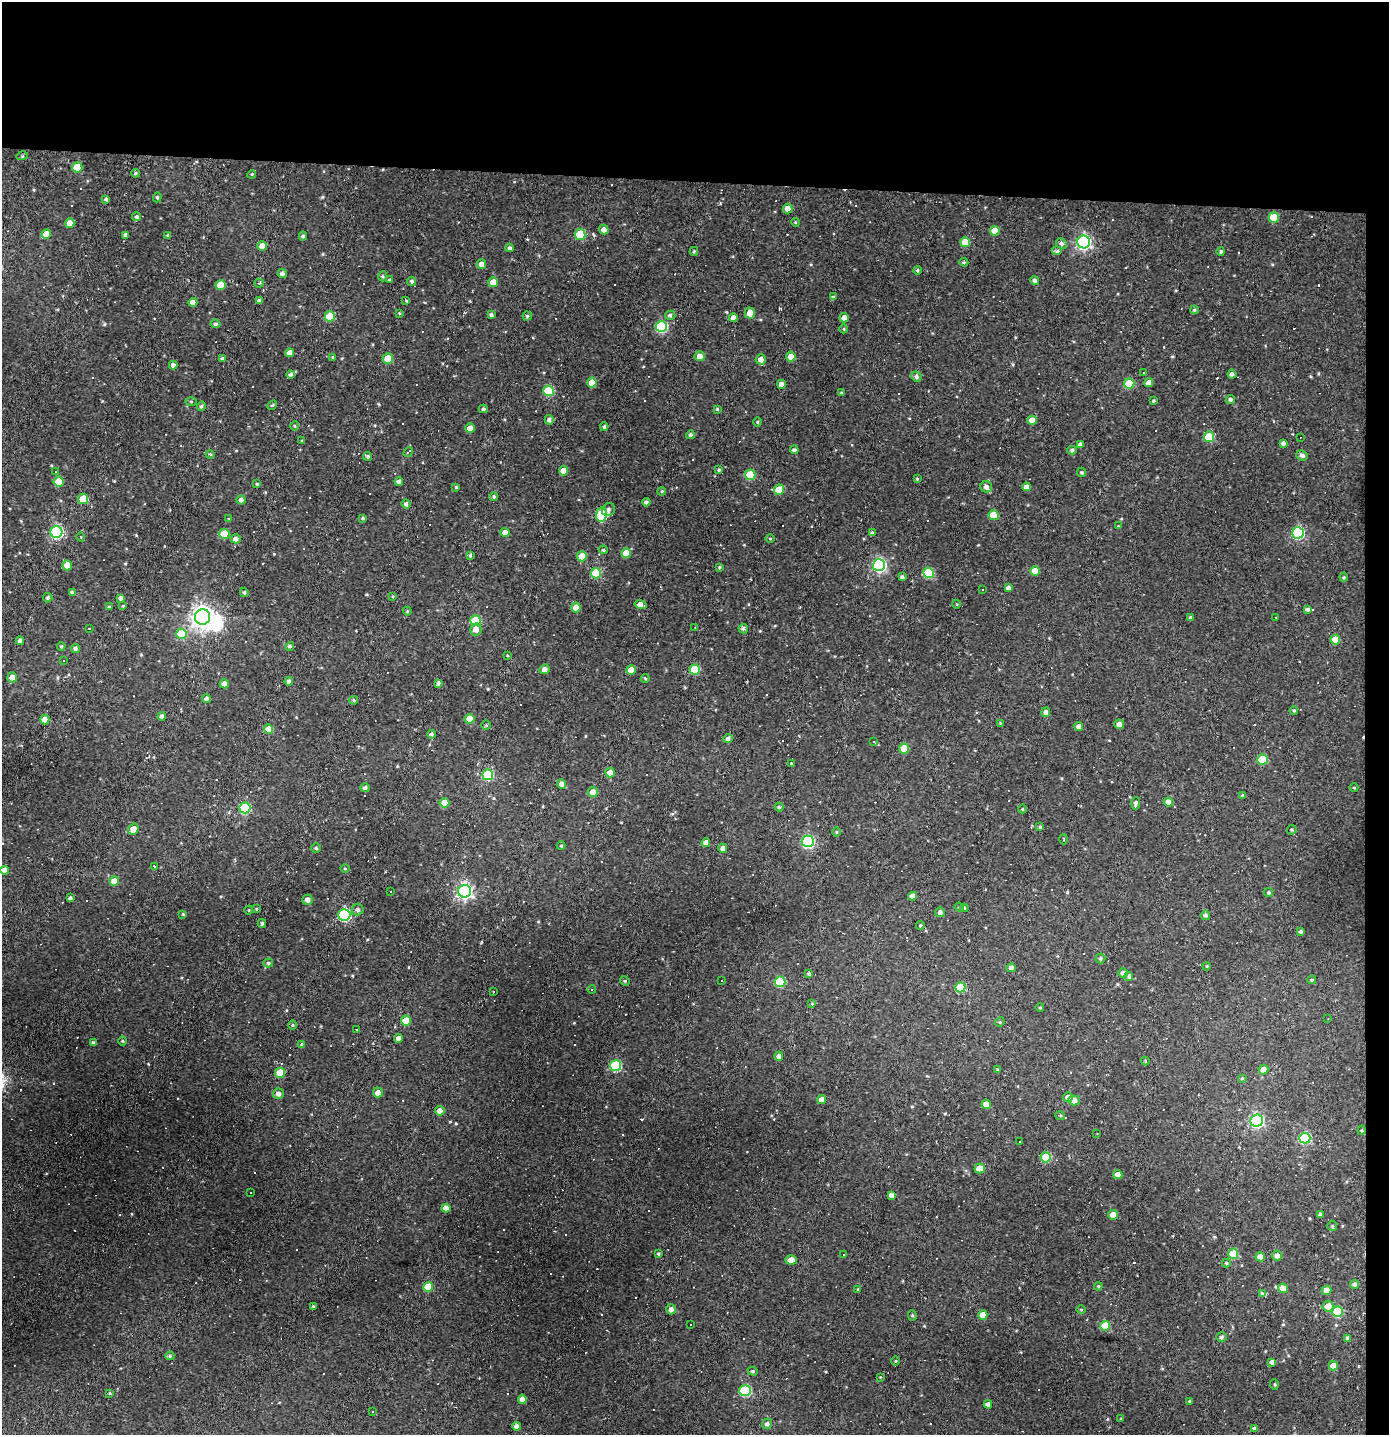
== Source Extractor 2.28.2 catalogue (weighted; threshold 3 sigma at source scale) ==
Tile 3 of 3 x 3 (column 3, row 1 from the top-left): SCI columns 2856-4242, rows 2867-4299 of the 4322 x 4299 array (HDU 1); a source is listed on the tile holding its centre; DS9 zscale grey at full resolution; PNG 1391 x 1437 px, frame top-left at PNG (2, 2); each listed source drawn as its Kron ellipse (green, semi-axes under 4 px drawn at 4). Shown black and unused: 14% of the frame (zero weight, under 2 of 3 exposures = <1% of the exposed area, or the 3 px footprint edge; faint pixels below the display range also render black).
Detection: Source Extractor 2.28.2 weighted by HDU 2 'WHT'; one run over the whole footprint, this tile lists its part. Background 0.171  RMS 0.0099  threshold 0.0445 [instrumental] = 3 sigma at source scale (4.5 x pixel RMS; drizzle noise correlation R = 1.50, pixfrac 1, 0.05/0.05 arcsec/px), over >= 5 px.
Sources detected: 385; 1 inside a brighter object's white glare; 46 cosmic-ray / hot-pixel residue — neither listed nor drawn; the other 338 listed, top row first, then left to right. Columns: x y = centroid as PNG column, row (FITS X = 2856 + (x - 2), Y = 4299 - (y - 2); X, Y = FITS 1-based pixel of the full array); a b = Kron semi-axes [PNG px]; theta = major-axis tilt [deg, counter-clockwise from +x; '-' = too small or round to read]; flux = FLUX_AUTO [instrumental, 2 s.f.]
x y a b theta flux
22 156 5 3 - 1.2
77 167 5 5 - 27
135 173 4 4 - 1.3
252 174 4 3 - 0.84
157 197 5 4 - 1.4
106 199 4 4 - 1.9
788 209 5 5 - 6.6
137 217 4 4 - 1.9
1274 217 5 5 - 22
795 222 4 3 - 0.89
70 223 4 4 - 7.9
604 230 5 4 - 4.5
995 231 5 5 - 13
46 234 5 4 - 10
126 235 4 4 - 2.5
168 235 4 3 - 1.1
580 235 5 5 - 39
303 236 4 4 - 1.8
965 242 5 5 - 18
1084 242 6 6 - 230
1061 243 5 5 - 2.4
262 246 5 4 - 7.9
510 248 4 4 - 1.9
694 251 4 3 - 1.1
1057 251 5 4 - 2.1
1221 251 4 4 - 1.9
964 262 5 4 - 1.2
481 264 5 4 - 5.4
917 270 4 4 - 1.4
282 274 5 4 - 2.7
383 276 5 3 - 1.2
390 280 3 3 - 1
1035 280 4 4 - 2.3
412 281 4 4 - 1.8
493 282 5 5 - 11
259 283 4 3 - 1.4
221 285 5 5 - 17
833 297 4 4 - 1.4
259 301 4 3 - 2.2
406 301 4 3 - 1.2
193 302 4 4 - 6.6
1194 310 4 4 - 1.1
399 313 3 3 - 0.87
750 313 5 5 - 8.7
491 315 4 4 - 2
670 315 5 4 - 2.3
330 316 5 5 - 24
527 316 4 4 - 1.5
733 318 4 4 - 5.1
844 318 5 4 - 5.6
215 324 5 4 - 1.8
661 327 6 5 - 85
844 329 4 3 - 0.72
290 353 4 4 - 6
700 356 5 5 - 6.7
333 357 3 3 - 1.3
791 357 5 5 - 7.4
222 358 4 3 - 1.5
388 359 5 5 - 16
761 359 5 5 - 4.4
173 365 4 4 - 3
1143 372 3 2 - 0.86
291 374 4 4 - 2.3
1232 374 4 4 - 3.2
916 377 5 5 - 2.5
592 383 5 4 - 11
1149 383 4 4 - 7.2
781 384 4 4 - 4.8
1129 384 5 5 - 33
549 391 5 5 - 37
841 393 4 3 - 1
1231 399 4 4 - 2.4
191 401 5 4 - 0.99
1153 401 4 3 - 1.1
272 405 5 4 - 1.2
201 406 5 4 - 1.6
483 409 4 4 - 1.7
717 409 4 4 - 1.1
549 420 4 4 - 2.7
1032 420 5 4 - 10
757 422 5 3 - 0.94
295 426 5 3 - 1.1
604 427 4 3 - 1.6
470 428 5 4 - 6.6
690 435 4 4 - 1.7
1209 437 5 5 - 34
1300 438 2 2 - 0.6
302 441 4 2 - 0.78
1283 443 4 4 - 2.6
1080 444 4 4 - 3.6
794 450 4 3 - 2
1072 450 4 4 - 1.9
408 452 5 3 - 2.2
210 454 4 4 - 1.1
1302 455 6 4 -23 3.2
367 456 4 4 - 1.6
719 470 4 4 - 1.4
563 471 5 4 - 10
56 472 3 2 - 1.5
1082 472 5 4 - 1.4
750 475 5 5 - 33
917 479 4 3 - 1.1
59 481 5 5 - 19
399 481 4 4 - 2.5
257 484 4 4 - 1
456 487 4 4 - 1.1
986 487 6 5 - 3.7
1026 487 4 4 - 5.5
779 490 5 5 - 18
662 491 4 3 - 0.97
494 497 4 4 - 1.4
83 499 5 5 - 19
241 500 4 4 - 2.8
646 502 4 4 - 2.4
406 504 5 4 - 2.4
608 510 7 6 - 2.8
601 515 7 5 83 58
994 515 5 5 - 16
229 518 3 2 - 0.76
363 518 4 4 - 1.5
1118 526 3 3 - 0.7
56 532 6 6 - 130
872 532 4 3 - 1
505 533 4 4 - 6.7
1298 533 6 5 - 110
224 534 5 5 - 24
81 537 4 3 - 0.73
770 538 4 3 - 0.85
236 539 5 4 - 4.2
603 550 4 3 - 1.3
626 553 5 5 - 14
470 555 4 3 - 1.5
582 556 5 5 - 14
67 565 5 4 - 13
879 565 6 6 - 180
719 567 4 3 - 1.1
1035 571 5 4 - 14
596 573 5 5 - 40
928 573 5 5 - 48
902 577 4 3 - 2.3
1344 577 4 4 - 1.1
1008 588 4 4 - 3.7
983 589 3 3 - 2.5
72 592 4 4 - 1.1
244 592 4 3 - 1.5
393 596 3 2 - 0.83
48 598 5 4 - 1.5
121 598 4 3 - 2.7
956 604 4 3 - 0.75
640 605 6 4 -13 7.6
123 606 4 3 - 0.93
109 607 3 3 - 1
576 607 5 4 - 10
1308 609 4 4 - 1.8
407 611 4 4 - 1
203 617 8 7 - 580
1276 617 3 2 - 0.68
1190 618 3 3 - 1.7
476 621 5 5 - 39
695 627 2 2 - 0.72
89 628 3 2 - 1.2
743 628 5 4 - 2.1
476 629 6 6 - 5.9
182 634 5 5 - 39
1335 640 5 4 - 15
20 641 4 4 - 3.8
61 646 4 3 - 1.1
290 646 4 4 - 1.9
75 648 4 4 - 2.8
507 655 3 2 - 0.68
64 661 3 3 - 2.9
545 669 5 4 - 3.7
695 669 5 5 - 38
631 670 5 4 - 13
12 677 5 5 - 6.5
645 678 4 4 - 1.1
289 681 4 4 - 2.7
438 683 4 3 - 2.1
224 684 4 4 - 5.3
206 698 4 4 - 2.6
354 700 4 4 - 1.4
1294 711 4 3 - 1.2
1046 712 5 4 - 3.1
162 716 4 4 - 3.3
470 719 5 5 - 15
45 720 4 4 - 11
1000 723 4 4 - 0.75
1119 724 5 4 - 3.9
486 725 5 5 - 1.3
1079 727 4 4 - 4.8
269 729 5 4 - 14
431 734 4 3 - 1.7
728 738 5 4 - 2.7
874 742 3 2 - 0.6
904 749 5 5 - 22
1262 759 5 5 - 35
791 763 3 3 - 11
610 773 5 4 - 6.9
488 775 5 5 - 60
561 784 5 4 - 3.9
365 788 5 4 - 2.7
1354 788 4 3 - 0.78
593 792 5 5 - 6.8
1243 795 4 3 - 1.7
1168 802 5 4 - 6
444 803 5 5 - 11
1136 803 6 4 87 2.4
779 807 4 4 - 1.6
245 808 5 5 - 63
1022 809 4 3 - 0.74
1040 827 4 4 - 1.3
133 829 6 5 - 11
1292 830 5 4 - 1.2
836 832 4 3 - 0.94
1064 839 5 3 - 0.88
808 841 6 6 - 110
706 843 4 4 - 5.9
561 846 4 4 - 0.98
316 848 5 4 - 1.5
723 848 4 4 - 5.3
154 866 3 2 - 1.2
345 868 4 3 - 0.82
4 870 4 4 - 7.1
114 881 5 5 - 11
390 891 2 2 - 0.92
464 891 6 6 - 280
1269 892 4 4 - 1.3
913 896 4 4 - 4.8
70 898 4 3 - 2
307 900 5 5 - 4.3
959 907 5 4 - 1.1
964 908 4 4 - 0.97
256 909 4 4 - 0.89
249 910 4 3 - 0.75
358 910 6 5 - 2.7
940 912 5 5 - 3
183 914 3 3 - 1.1
344 915 6 6 - 120
1205 915 5 4 - 2.1
262 923 4 3 - 1.7
920 925 4 3 - 1.2
1301 932 4 3 - 1.7
1100 958 5 5 - 1.6
268 963 5 4 - 1.6
1207 966 4 3 - 0.85
1011 968 5 4 - 2.9
1123 973 4 4 - 2.9
809 974 4 4 - 2.1
1129 976 4 4 - 1.9
1312 980 4 3 - 1.2
625 981 5 4 - 1.3
722 981 3 2 - 1.3
780 982 5 5 - 47
960 987 5 5 - 37
592 989 4 4 - 1.1
493 991 3 2 - 1.1
812 1004 4 4 - 0.83
1040 1007 4 3 - 0.87
1328 1019 3 3 - 0.6
406 1021 5 5 - 24
1000 1022 5 4 - 1.1
292 1025 5 3 - 0.9
357 1030 2 2 - 0.83
399 1038 4 4 - 5
122 1041 5 3 - 0.95
94 1043 3 3 - 2.3
302 1044 4 3 - 2.1
779 1056 4 4 - 3.1
1145 1061 4 4 - 1
616 1065 5 5 - 73
997 1069 4 3 - 0.85
1263 1070 5 4 - 5.3
280 1073 5 5 - 21
1242 1078 4 3 - 0.97
378 1093 5 5 - 4.9
278 1094 5 5 - 3.7
1068 1097 5 5 - 5.1
822 1100 4 4 - 7.7
1074 1100 5 5 - 7.2
986 1104 5 4 - 11
440 1111 5 5 - 5.4
1060 1115 5 3 - 0.97
1257 1121 6 6 - 150
1362 1130 5 3 - 1
1097 1133 3 2 - 0.64
1305 1138 5 5 - 68
1019 1142 2 2 - 0.83
1046 1157 5 5 - 39
980 1168 5 5 - 16
1118 1175 5 4 - 5.6
251 1192 3 2 - 0.77
891 1195 4 4 - 4.9
446 1208 4 4 - 7
1113 1215 5 5 - 6.9
1321 1215 4 4 - 3
1332 1226 5 4 - 1.3
658 1254 3 3 - 1.2
844 1254 3 2 - 0.72
1233 1254 5 5 - 26
1277 1255 5 5 - 3.7
1260 1257 5 4 - 7.1
791 1260 6 4 3 7.8
1226 1263 4 4 - 1.5
1355 1284 4 4 - 2.7
1098 1286 4 4 - 1.2
428 1287 5 5 - 24
1283 1288 5 4 - 11
858 1289 3 3 - 1
1327 1290 5 4 - 6.3
1262 1293 4 4 - 0.95
313 1306 4 3 - 1.2
1328 1306 5 5 - 9.8
671 1309 5 5 - 3.6
1081 1310 4 3 - 0.74
1337 1312 5 5 - 41
912 1315 5 4 - 1.4
983 1315 5 4 - 11
691 1324 3 3 - 1.8
1105 1326 5 5 - 21
1221 1337 5 4 - 2.1
1348 1338 4 4 - 2.9
170 1356 4 4 - 1.6
896 1361 5 3 - 0.87
1272 1362 4 4 - 3.6
1333 1366 5 4 - 11
753 1371 5 4 - 1.4
880 1377 4 2 - 0.64
1275 1384 5 3 - 1
745 1391 5 5 - 70
110 1393 4 4 - 1.1
522 1399 4 4 - 4.6
1190 1401 3 3 - 0.93
988 1404 4 4 - 4.1
372 1411 2 2 - 0.8
1121 1418 4 3 - 1
767 1424 5 5 - 2.9
516 1426 4 4 - 3.4
1254 1428 4 3 - 1.6
Isophote crosses this tile's border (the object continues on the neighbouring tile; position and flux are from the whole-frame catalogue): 1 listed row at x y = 4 870